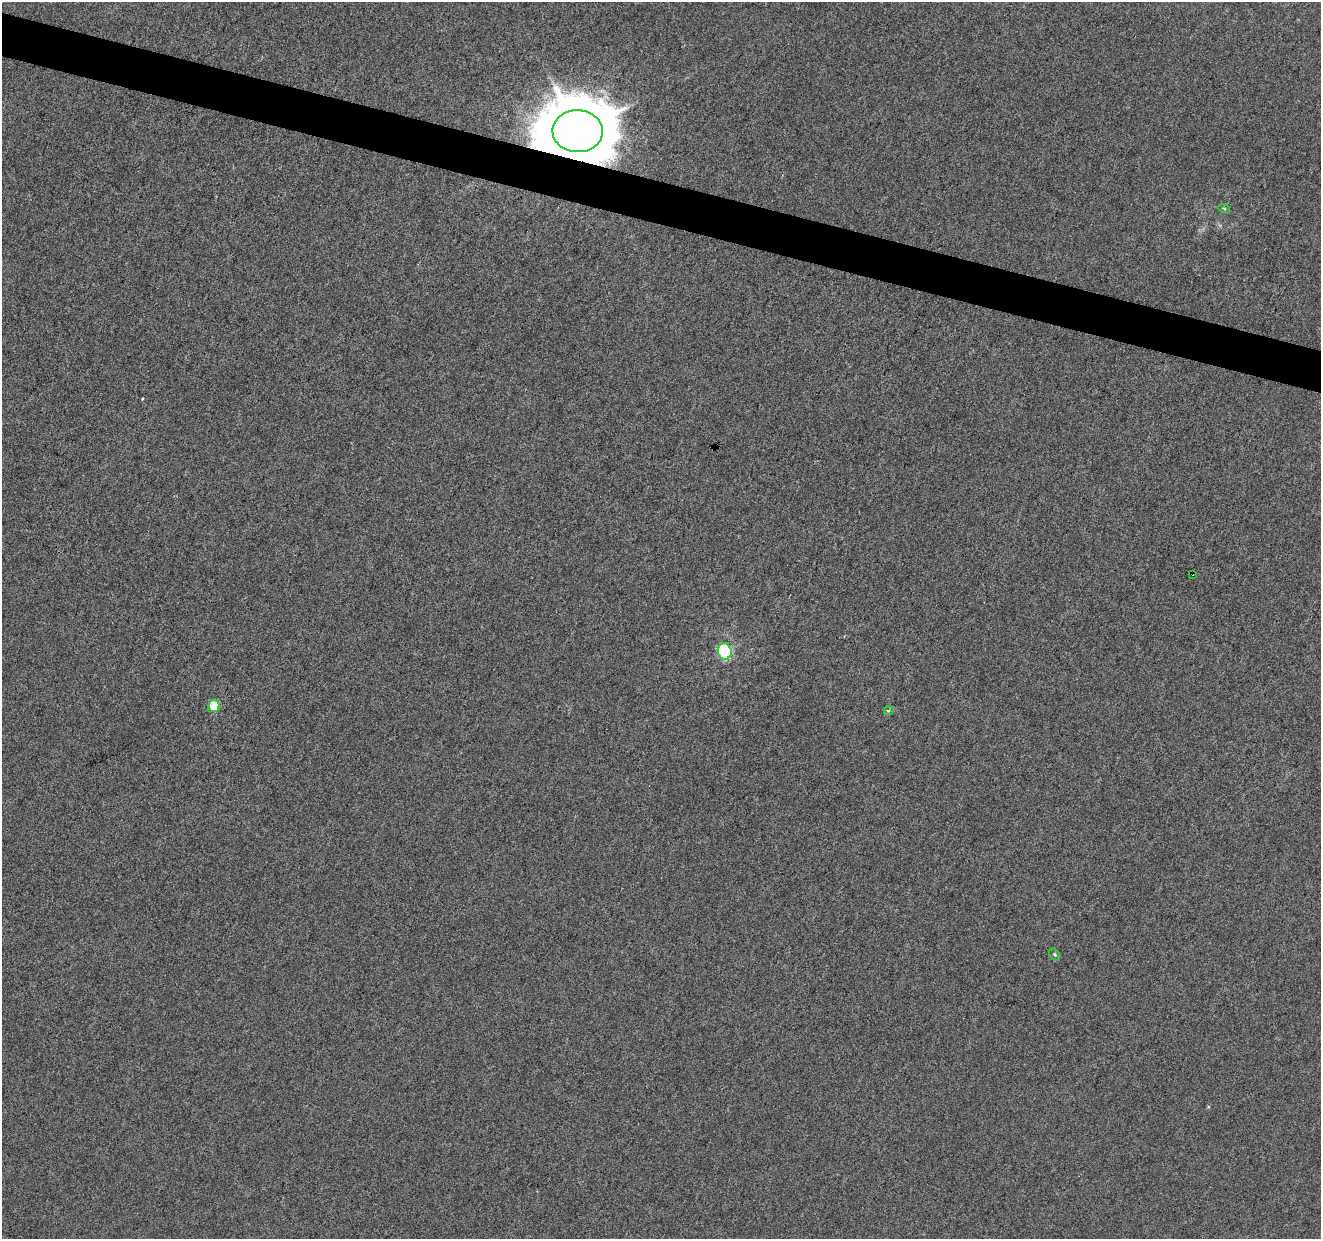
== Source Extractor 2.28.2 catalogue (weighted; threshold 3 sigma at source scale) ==
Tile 11 of 4 x 4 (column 3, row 3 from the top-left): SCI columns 2645-3963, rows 1520-2756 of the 5282 x 5449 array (HDU 1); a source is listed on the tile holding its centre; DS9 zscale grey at full resolution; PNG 1323 x 1241 px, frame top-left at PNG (2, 2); each listed source drawn as its Kron ellipse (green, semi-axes under 4 px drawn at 4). Shown black and unused: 3% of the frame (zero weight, under 3 of 6 exposures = <1% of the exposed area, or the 3 px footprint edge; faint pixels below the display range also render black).
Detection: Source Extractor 2.28.2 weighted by HDU 2 'WHT'; one run over the whole footprint, this tile lists its part. Background 6.64e-04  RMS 0.0022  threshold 0.00885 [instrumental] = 3 sigma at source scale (4.09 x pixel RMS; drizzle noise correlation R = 1.36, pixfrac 0.8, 0.0396/0.0396 arcsec/px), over >= 5 px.
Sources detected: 7; all 7 listed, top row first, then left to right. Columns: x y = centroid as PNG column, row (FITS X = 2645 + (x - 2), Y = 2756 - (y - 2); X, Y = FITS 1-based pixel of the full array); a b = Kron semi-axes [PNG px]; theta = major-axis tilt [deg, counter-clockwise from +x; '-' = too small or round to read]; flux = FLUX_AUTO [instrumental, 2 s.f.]
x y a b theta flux
578 131 25 21 -2 1300
1224 208 6 3 -19 0.21
1192 574 3 2 - 0.22
725 651 8 7 - 15
214 706 6 5 - 4.1
889 710 5 4 - 0.3
1055 954 6 4 -55 0.28
Overlapping masked pixels (flux is a lower limit): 2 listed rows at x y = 578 131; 1192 574